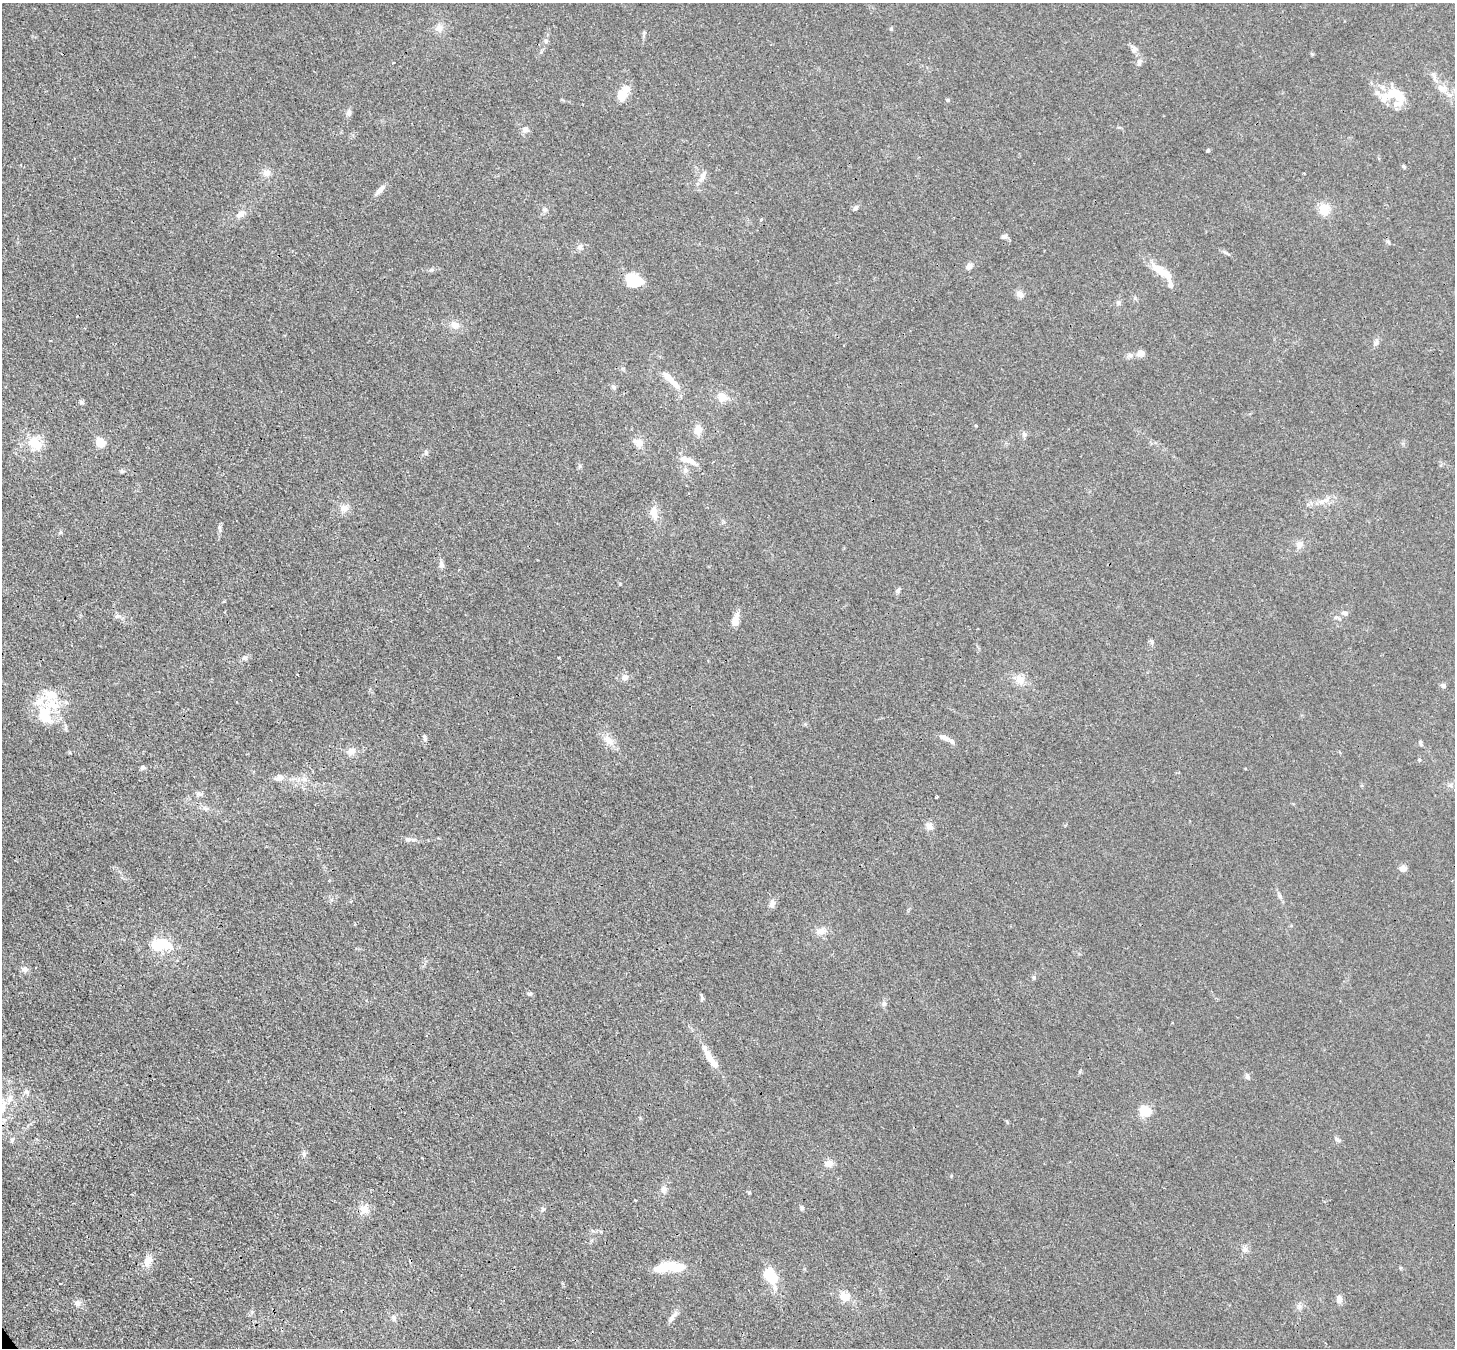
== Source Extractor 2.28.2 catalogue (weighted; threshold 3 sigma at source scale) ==
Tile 7 of 4 x 4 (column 3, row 2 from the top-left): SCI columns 2986-4438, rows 3042-4387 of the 5972 x 5944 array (HDU 1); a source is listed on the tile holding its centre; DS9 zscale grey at full resolution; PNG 1457 x 1350 px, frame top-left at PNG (2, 3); no overlay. Shown black and unused: <1% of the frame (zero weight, under 3 of 4 exposures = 7% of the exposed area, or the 3 px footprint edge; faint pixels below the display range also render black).
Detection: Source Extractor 2.28.2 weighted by HDU 2 'WHT'; one run over the whole footprint, this tile lists its part. Background 0.021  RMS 0.0029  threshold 0.013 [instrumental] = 3 sigma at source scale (4.5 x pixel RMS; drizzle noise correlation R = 1.50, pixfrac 1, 0.05/0.05 arcsec/px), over >= 5 px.
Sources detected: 130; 3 inside a brighter object's white glare — not listed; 12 inside a brighter listed object's ellipse — not listed separately; the other 115 listed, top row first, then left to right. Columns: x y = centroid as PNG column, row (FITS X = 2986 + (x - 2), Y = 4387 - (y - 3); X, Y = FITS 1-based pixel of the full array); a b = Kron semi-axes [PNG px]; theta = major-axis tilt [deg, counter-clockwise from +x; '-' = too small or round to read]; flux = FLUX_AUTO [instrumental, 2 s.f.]
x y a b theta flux
439 28 11 10 - 2
546 41 7 4 -72 0.47
1134 49 9 8 - 1.1
1139 62 9 6 74 0.99
1442 89 14 8 -38 2.9
622 95 20 12 69 4.4
1398 95 26 13 -33 7.3
948 100 5 4 - 0.43
348 113 8 7 - 0.94
525 129 9 8 - 1.3
1208 150 4 3 - 0.59
1404 166 5 4 - 0.42
267 173 10 9 - 1.8
703 175 13 7 67 1.7
380 189 15 6 46 1.9
855 208 9 5 52 0.74
1324 209 12 11 - 4.7
545 210 7 6 - 0.76
240 214 11 9 25 1.7
1004 236 8 6 16 0.78
1388 242 6 4 -70 0.41
580 247 8 7 - 0.98
969 266 8 7 - 1.3
432 270 7 4 0 0.57
1161 271 25 10 -33 5.9
633 280 19 15 -19 7.6
1020 294 9 8 - 1.5
1118 302 6 5 - 0.6
455 325 11 9 -26 2.5
1376 342 10 5 84 0.9
844 345 2 2 - 0.26
1140 353 12 8 25 1.6
674 383 18 7 -44 3.4
613 387 7 5 -46 0.58
722 397 14 11 -45 2.9
81 402 7 5 -18 0.58
698 430 11 10 - 2.4
1025 434 7 5 -21 0.7
100 443 5 5 - 17
638 443 14 10 -43 2.3
35 444 18 11 -41 6.4
426 452 7 5 78 0.64
689 460 7 7 - 1.5
580 466 6 4 -90 0.46
685 470 7 6 - 0.82
122 472 6 4 0 0.46
1323 501 20 6 22 2.6
344 508 11 10 - 2.2
654 512 16 9 -84 3.2
220 527 7 4 90 0.6
1299 544 10 9 - 1.7
441 564 9 7 -67 0.92
458 570 4 2 - 0.26
898 591 6 5 - 0.59
1345 613 9 5 -10 0.9
117 616 7 6 - 0.86
1339 618 10 5 -40 0.76
735 620 16 8 74 2.5
1151 641 7 6 - 0.66
559 657 3 2 - 0.4
244 658 7 7 - 0.88
625 677 10 8 12 1.4
1020 679 11 10 - 3.1
1444 686 6 6 - 0.77
53 705 24 15 14 7.7
425 737 7 5 -68 0.59
944 737 13 6 -23 1.6
609 740 18 9 -43 3
1421 743 7 4 -69 0.6
351 751 11 9 32 2
70 753 5 3 - 0.32
1419 760 6 4 -89 0.32
142 767 6 5 - 0.63
279 778 12 8 14 1.7
305 779 7 5 -90 0.85
199 794 14 3 7 0.77
936 797 3 3 - 0.47
206 809 10 5 -13 0.96
929 826 9 8 - 1.8
409 839 8 7 - 1
1403 868 9 7 -10 1.4
1279 896 8 5 -71 0.69
772 904 10 7 75 1.4
821 931 12 9 16 2.4
162 944 29 14 2 10
25 969 9 7 -26 1.1
1034 977 6 4 72 0.41
530 994 7 4 -6 0.52
702 997 10 2 -75 0.44
884 1004 8 6 75 0.82
711 1059 37 7 -58 5.6
1247 1076 8 6 -63 0.82
27 1092 7 7 - 0.8
10 1098 13 6 73 1.5
1145 1111 5 5 - 27
12 1140 6 5 - 0.54
1337 1140 9 5 -43 0.7
304 1154 8 5 -81 0.8
829 1163 10 8 -1 2
664 1189 10 8 88 1.4
749 1193 5 3 - 0.3
635 1200 3 2 - 0.26
802 1208 6 5 - 0.48
364 1209 12 11 - 2.7
543 1209 6 6 - 0.53
1245 1249 8 7 - 1.2
148 1261 13 9 63 3.1
672 1266 11 11 - 4.7
657 1268 14 9 -1 2.6
771 1276 15 10 -46 15
844 1296 14 11 -40 3.5
1339 1299 8 6 83 1.7
77 1303 8 8 - 1.2
673 1316 18 5 46 1.4
394 1318 8 6 -58 0.86
Unlisted compact peaks at least as high as the median listed source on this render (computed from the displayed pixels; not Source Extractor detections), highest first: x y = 620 584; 891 29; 951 1176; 61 532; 1312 54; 976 426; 1225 252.